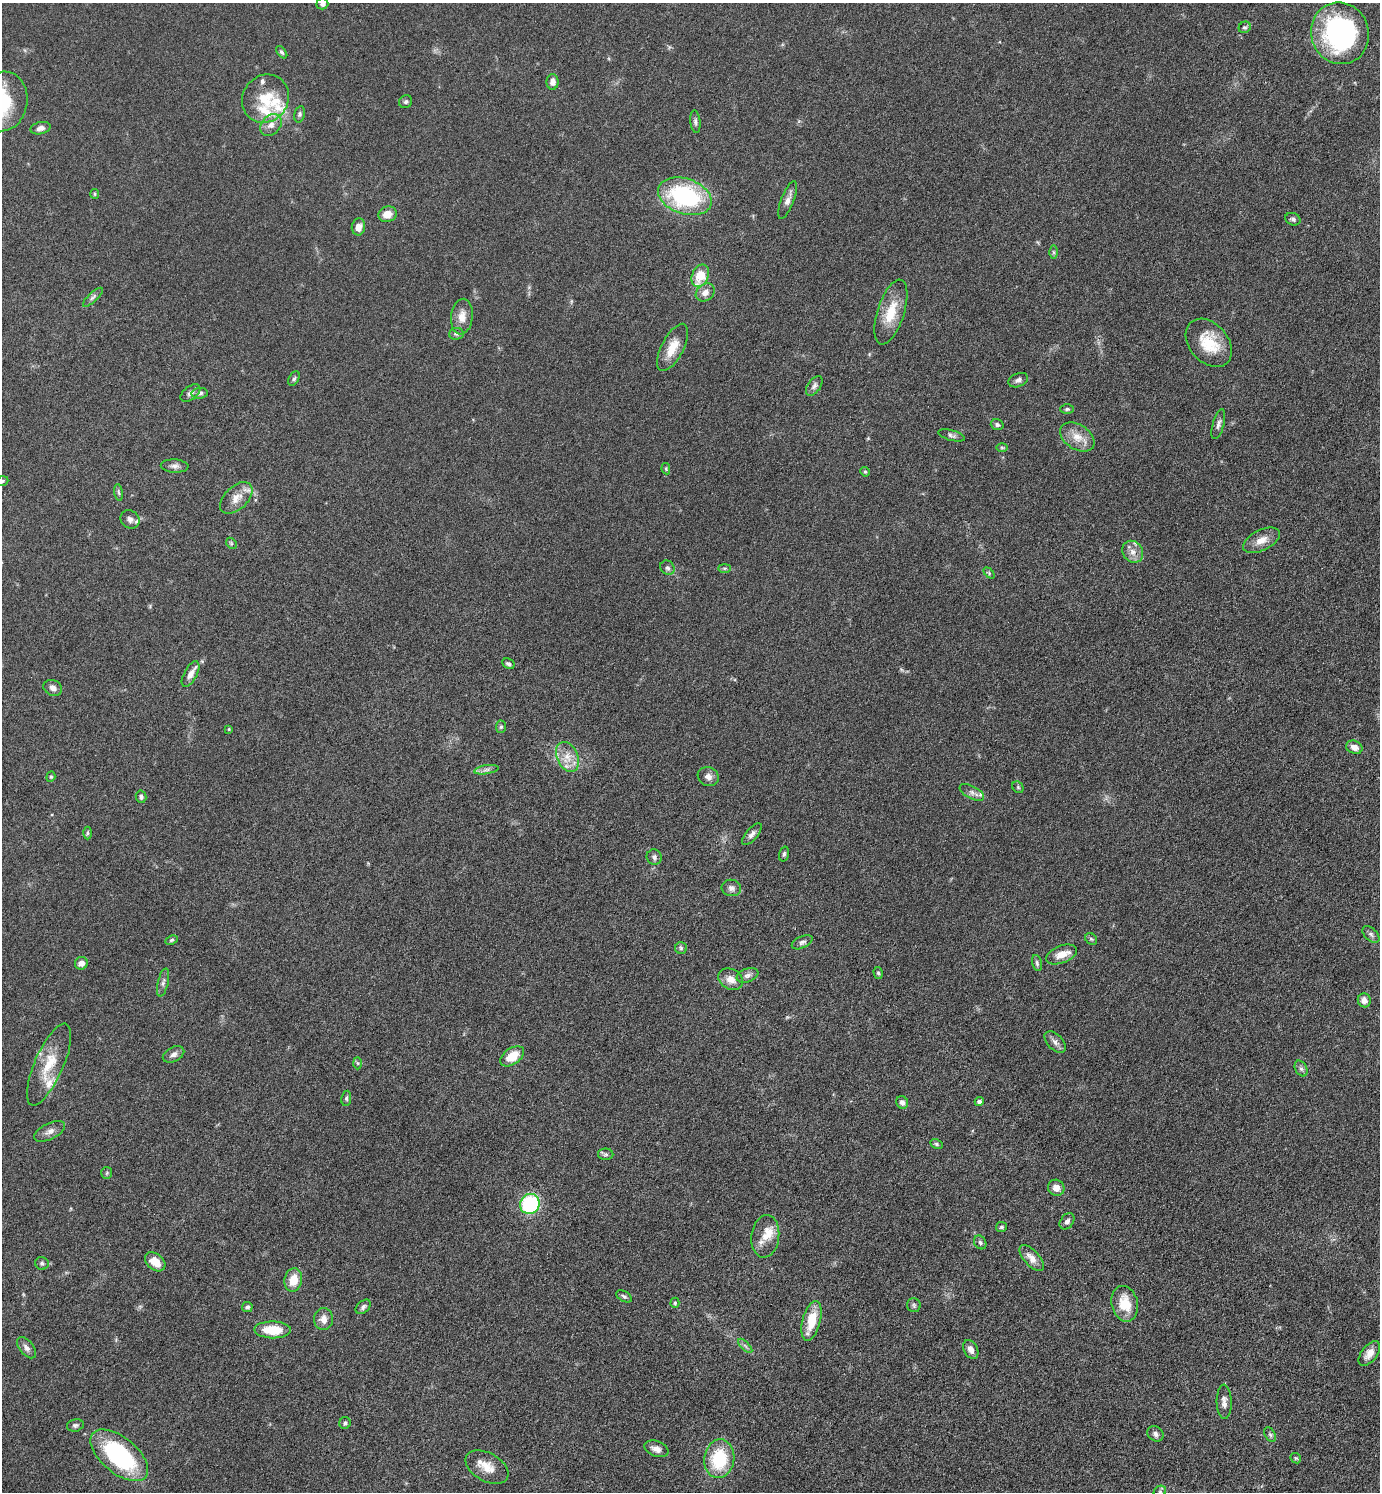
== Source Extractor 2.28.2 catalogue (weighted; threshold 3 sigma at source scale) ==
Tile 6 of 4 x 4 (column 2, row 2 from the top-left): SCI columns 1540-2917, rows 2987-4476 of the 5975 x 5973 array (HDU 1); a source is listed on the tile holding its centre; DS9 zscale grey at full resolution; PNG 1382 x 1494 px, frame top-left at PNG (2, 3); each listed source drawn as its Kron ellipse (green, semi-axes under 4 px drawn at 4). Nothing masked; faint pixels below the display range render black.
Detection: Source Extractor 2.28.2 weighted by HDU 2 'WHT'; one run over the whole footprint, this tile lists its part. Background 0.0485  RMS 0.004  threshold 0.0165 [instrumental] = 3 sigma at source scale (4.09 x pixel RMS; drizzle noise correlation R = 1.36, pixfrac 0.8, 0.05/0.05 arcsec/px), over >= 5 px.
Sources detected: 137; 8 inside a brighter listed object's ellipse — not listed separately; the other 129 listed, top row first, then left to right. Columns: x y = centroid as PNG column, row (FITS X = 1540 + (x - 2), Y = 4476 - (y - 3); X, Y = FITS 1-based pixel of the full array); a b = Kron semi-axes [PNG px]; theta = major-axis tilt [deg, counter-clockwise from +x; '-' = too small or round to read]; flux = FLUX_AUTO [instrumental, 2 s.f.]
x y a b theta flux
322 4 6 5 - 1.3
1245 27 6 5 - 0.73
1340 33 31 28 -71 71
282 52 7 4 -51 0.69
552 82 7 6 - 2.2
265 99 25 22 53 12
3 101 30 24 80 21
406 102 7 6 - 0.81
300 114 8 5 76 0.81
695 122 11 5 -84 1
271 125 12 9 48 2.8
40 128 10 6 13 1.7
95 194 5 4 - 0.46
685 196 28 17 -19 45
788 200 20 6 69 2.5
387 214 9 7 17 3.8
1293 219 8 6 -24 1.1
358 227 8 6 81 3.2
1054 252 6 4 -89 0.67
700 276 12 8 66 9.5
705 292 10 8 39 2.5
93 297 13 4 43 1.1
891 312 34 13 72 10
462 317 18 11 83 4.2
456 334 7 6 - 0.84
1209 343 27 19 -49 12
673 347 26 11 62 6.9
294 379 7 5 61 0.72
1018 380 10 6 22 1.4
814 386 11 6 54 1.5
190 393 11 6 37 1.4
200 393 8 5 7 1
1067 409 7 5 1 0.66
1218 424 15 5 75 1.5
997 425 6 5 - 0.88
951 435 14 5 -15 1.1
1077 437 19 12 -32 5.2
1002 447 6 4 -1 0.52
175 466 14 6 -3 1.7
666 469 6 4 -79 0.44
865 472 5 4 - 0.46
2 481 6 4 19 0.61
119 492 8 4 -80 0.67
236 498 19 11 44 4.7
130 519 10 8 -40 1.9
1261 540 20 10 27 4.2
231 543 6 4 -46 0.52
1133 552 11 9 -55 2.7
667 568 7 6 - 1.1
724 568 6 3 0 0.52
989 573 6 4 -47 0.53
508 664 6 5 - 0.76
191 674 14 6 62 2.7
53 688 10 7 -23 1.8
501 727 6 5 - 0.71
229 729 4 3 - 0.34
1354 747 8 6 -22 2.7
567 757 16 10 -67 4.7
486 770 12 4 9 1.3
51 777 5 4 - 0.51
708 777 11 9 -28 2
1018 787 6 5 - 0.59
972 792 13 6 -28 1.6
141 797 6 5 - 1
87 833 6 4 90 0.59
752 834 13 6 49 1.6
784 854 7 4 75 0.73
654 857 8 7 - 1.2
731 888 10 8 -7 1.5
1371 934 10 6 -43 1.1
1091 939 6 5 - 0.61
172 940 6 4 27 0.54
802 942 11 6 25 1.2
681 948 6 6 - 0.76
1062 954 16 8 22 4.3
81 963 6 6 - 2.7
1037 963 8 4 -75 0.75
878 973 6 4 -74 0.63
748 975 11 6 20 1.5
731 979 13 10 -29 3.5
163 983 14 5 77 1.4
1364 1000 7 6 - 2.4
1055 1042 13 7 -46 1.9
174 1054 11 7 28 1.6
512 1056 13 8 34 8
357 1063 6 4 -88 0.53
49 1065 44 14 66 12
1301 1069 8 5 -62 1.1
346 1098 7 5 81 0.73
902 1102 6 5 - 1.5
979 1102 4 4 - 1.4
50 1131 17 8 27 2.4
936 1144 6 4 -28 0.65
606 1154 8 5 0 0.9
107 1173 6 5 - 0.61
1056 1188 8 8 - 3
530 1204 10 9 - 34
1067 1221 9 6 54 1.3
1001 1227 5 5 - 0.72
765 1236 21 14 83 6
980 1242 7 5 -60 0.85
1032 1258 16 7 -48 3.2
155 1262 12 8 -40 5.4
42 1263 7 6 - 0.87
293 1280 12 8 79 6
624 1296 8 5 -30 0.8
675 1303 5 4 - 0.55
1125 1304 18 13 -76 8.6
914 1305 7 6 - 0.88
247 1307 5 5 - 0.83
363 1307 9 5 40 1.1
323 1319 11 9 89 2.8
811 1321 20 9 76 8.9
273 1330 18 8 -1 10
745 1346 9 3 -45 0.77
27 1348 12 7 -50 1.7
971 1349 10 6 -61 1.9
1369 1354 14 8 52 3.1
1224 1402 17 7 -89 2.1
345 1423 6 5 - 0.86
75 1425 8 6 11 1
1155 1434 8 7 - 1.4
1270 1435 8 5 -62 0.77
656 1449 12 7 -21 2.4
119 1455 34 18 -39 47
1296 1458 6 4 -44 0.51
719 1459 19 15 82 20
487 1467 23 14 -29 6
1160 1492 7 5 45 0.72
Isophote crosses this tile's border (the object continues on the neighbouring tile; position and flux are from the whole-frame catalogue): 4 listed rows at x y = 322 4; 3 101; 2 481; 1160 1492